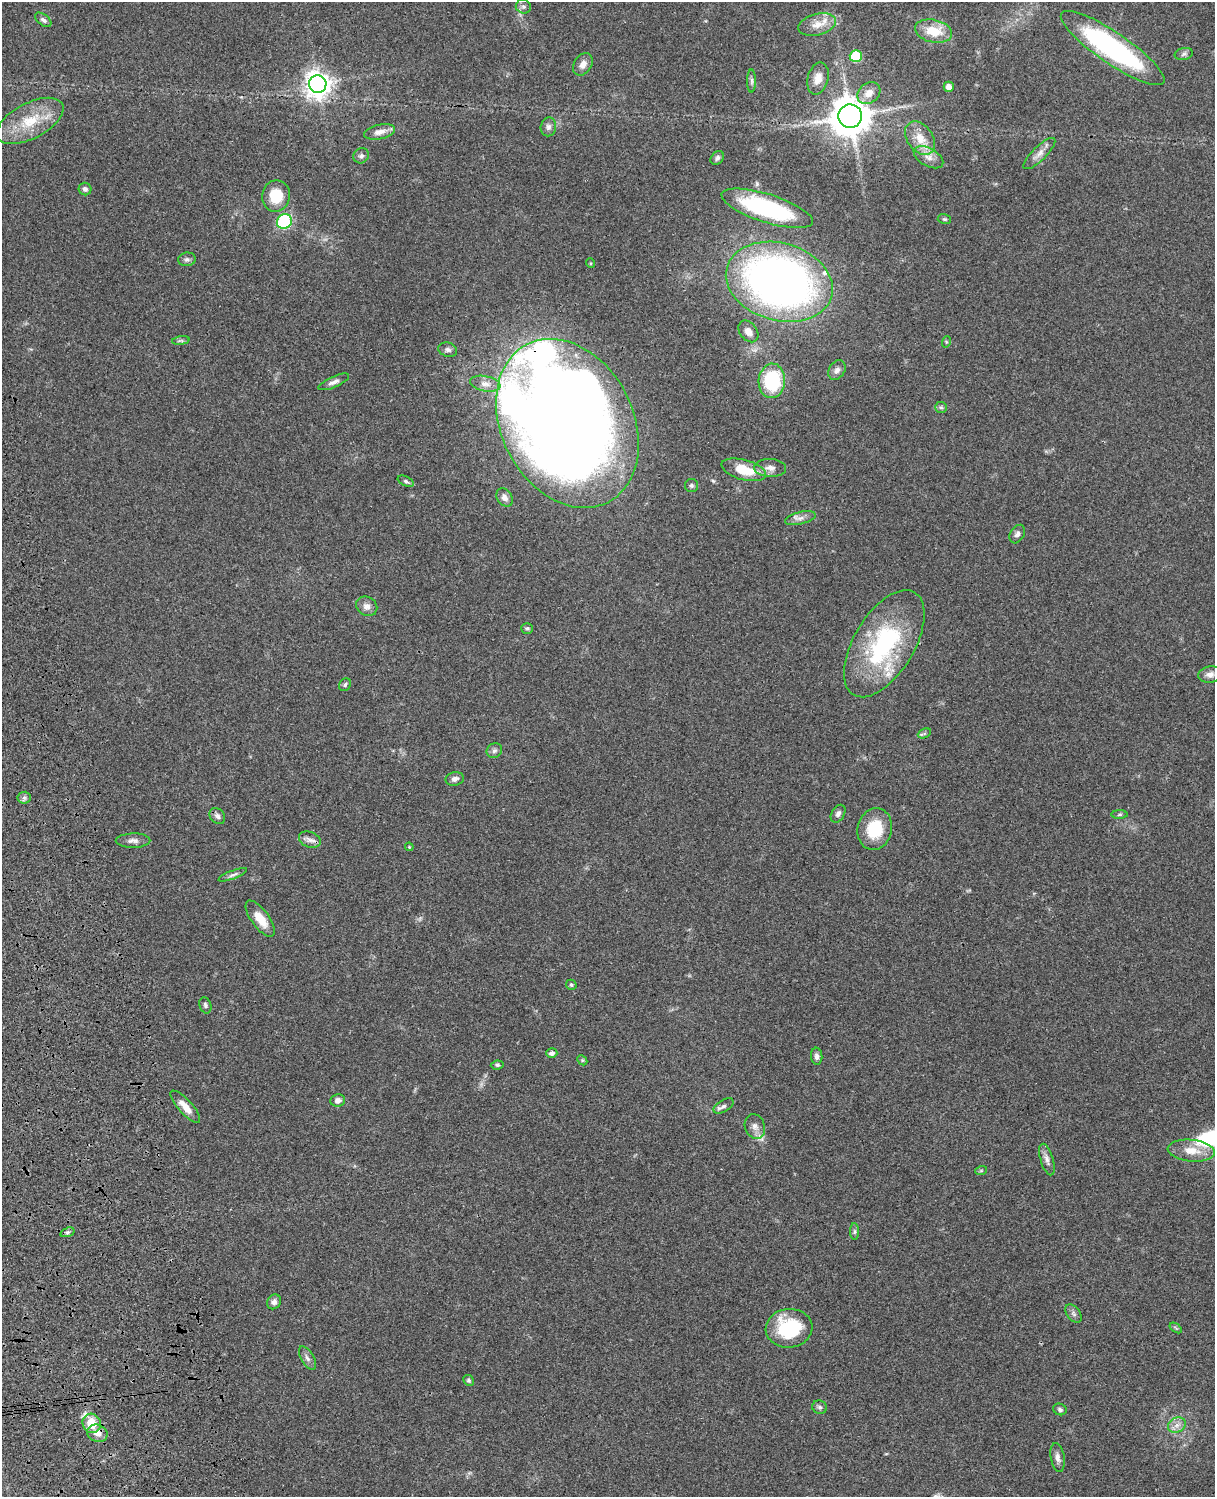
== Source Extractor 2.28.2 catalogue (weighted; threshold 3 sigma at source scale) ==
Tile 7 of 4 x 3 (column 3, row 2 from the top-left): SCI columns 2545-3757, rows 1773-3267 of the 5087 x 4926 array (HDU 1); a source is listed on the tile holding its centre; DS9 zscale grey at full resolution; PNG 1217 x 1499 px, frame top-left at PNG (2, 2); each listed source drawn as its Kron ellipse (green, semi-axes under 4 px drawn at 4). Shown black and unused: <1% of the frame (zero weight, under 3 of 4 exposures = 6% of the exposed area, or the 3 px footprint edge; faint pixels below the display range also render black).
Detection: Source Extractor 2.28.2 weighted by HDU 2 'WHT'; one run over the whole footprint, this tile lists its part. Background 0.0787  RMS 0.0058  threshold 0.026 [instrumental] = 3 sigma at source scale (4.5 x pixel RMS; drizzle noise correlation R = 1.50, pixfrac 1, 0.05/0.05 arcsec/px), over >= 5 px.
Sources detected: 94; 2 inside a brighter listed object's ellipse — not listed separately; the other 92 listed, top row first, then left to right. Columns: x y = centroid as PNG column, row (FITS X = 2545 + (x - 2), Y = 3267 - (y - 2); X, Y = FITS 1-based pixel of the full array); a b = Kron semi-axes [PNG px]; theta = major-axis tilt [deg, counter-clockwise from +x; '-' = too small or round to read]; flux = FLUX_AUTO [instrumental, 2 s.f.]
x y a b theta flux
523 7 8 7 - 1.7
43 20 9 5 -37 1.8
817 25 19 10 14 7.6
934 31 19 11 -12 15
1113 48 62 15 -34 100
1184 54 9 6 11 1.6
856 56 6 6 - 27
583 64 12 8 58 3.9
818 78 16 10 76 6.4
752 81 12 4 -90 1.5
318 84 9 8 - 560
949 87 5 5 - 3.8
869 93 12 9 38 5.8
850 116 12 12 - 1400
30 121 36 18 28 21
548 127 9 7 79 2.2
379 132 16 7 12 4.4
920 138 18 12 -54 9.9
1039 153 21 7 44 4.4
361 156 8 7 - 1.7
928 157 16 9 -30 5.1
717 158 7 6 - 1.6
85 189 6 6 - 1.7
276 196 15 14 - 15
767 208 47 14 -18 66
944 219 7 5 -14 0.92
284 222 7 7 - 47
187 259 9 6 8 1.7
590 263 5 3 - 0.56
779 282 54 38 -16 370
748 331 12 8 -52 3.9
181 341 9 4 8 1
946 342 6 4 73 0.63
448 350 9 7 -17 1.9
837 370 11 8 56 2.6
772 381 17 13 86 43
334 382 16 5 24 2.4
485 384 15 7 -11 4.4
941 407 6 5 - 1.1
567 423 89 66 -63 1400
770 468 16 9 -2 3.9
744 470 23 10 -15 15
406 481 8 4 -25 1.2
691 485 6 6 - 1.3
505 497 10 7 -57 2.8
800 518 16 6 14 3
1017 534 10 7 59 2.2
367 606 11 9 -32 3.2
527 628 6 5 - 1.1
884 644 60 30 59 74
1210 674 12 8 10 2.8
345 685 7 5 58 1.1
924 733 7 4 25 1
494 751 8 7 - 1.8
455 779 9 6 12 2.2
24 798 6 6 - 1.3
838 814 9 6 59 1.9
1120 814 8 4 1 0.91
217 816 9 7 -48 2
875 829 21 17 77 21
310 840 11 8 -20 2.9
133 841 17 7 1 3
409 847 4 3 - 0.56
233 875 15 4 21 1.7
260 919 21 8 -54 9.5
571 985 5 5 - 1.1
205 1005 8 6 -73 1.4
552 1053 5 5 - 2
817 1056 8 5 -85 2
582 1060 5 4 - 0.8
497 1065 6 4 7 0.97
338 1100 7 6 - 2.4
724 1106 11 6 32 1.9
185 1107 21 7 -48 6.4
755 1126 12 10 -71 3.8
1191 1151 24 11 -5 9
1047 1159 16 6 -73 2.9
981 1171 6 4 19 0.68
854 1231 8 4 90 1.2
67 1232 7 4 18 1.3
274 1302 8 6 57 2.5
1073 1313 10 6 -54 1.8
789 1328 23 19 6 34
1176 1328 7 4 -35 0.99
307 1358 13 6 -59 2.4
468 1380 6 5 - 0.94
820 1407 7 6 - 1.3
1060 1409 7 5 -21 1.3
92 1423 10 9 - 13
1177 1425 9 7 28 3.2
97 1433 10 8 -21 4.8
1058 1457 14 7 -80 2.9
Overlapping masked pixels (flux is a lower limit): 1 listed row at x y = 567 423